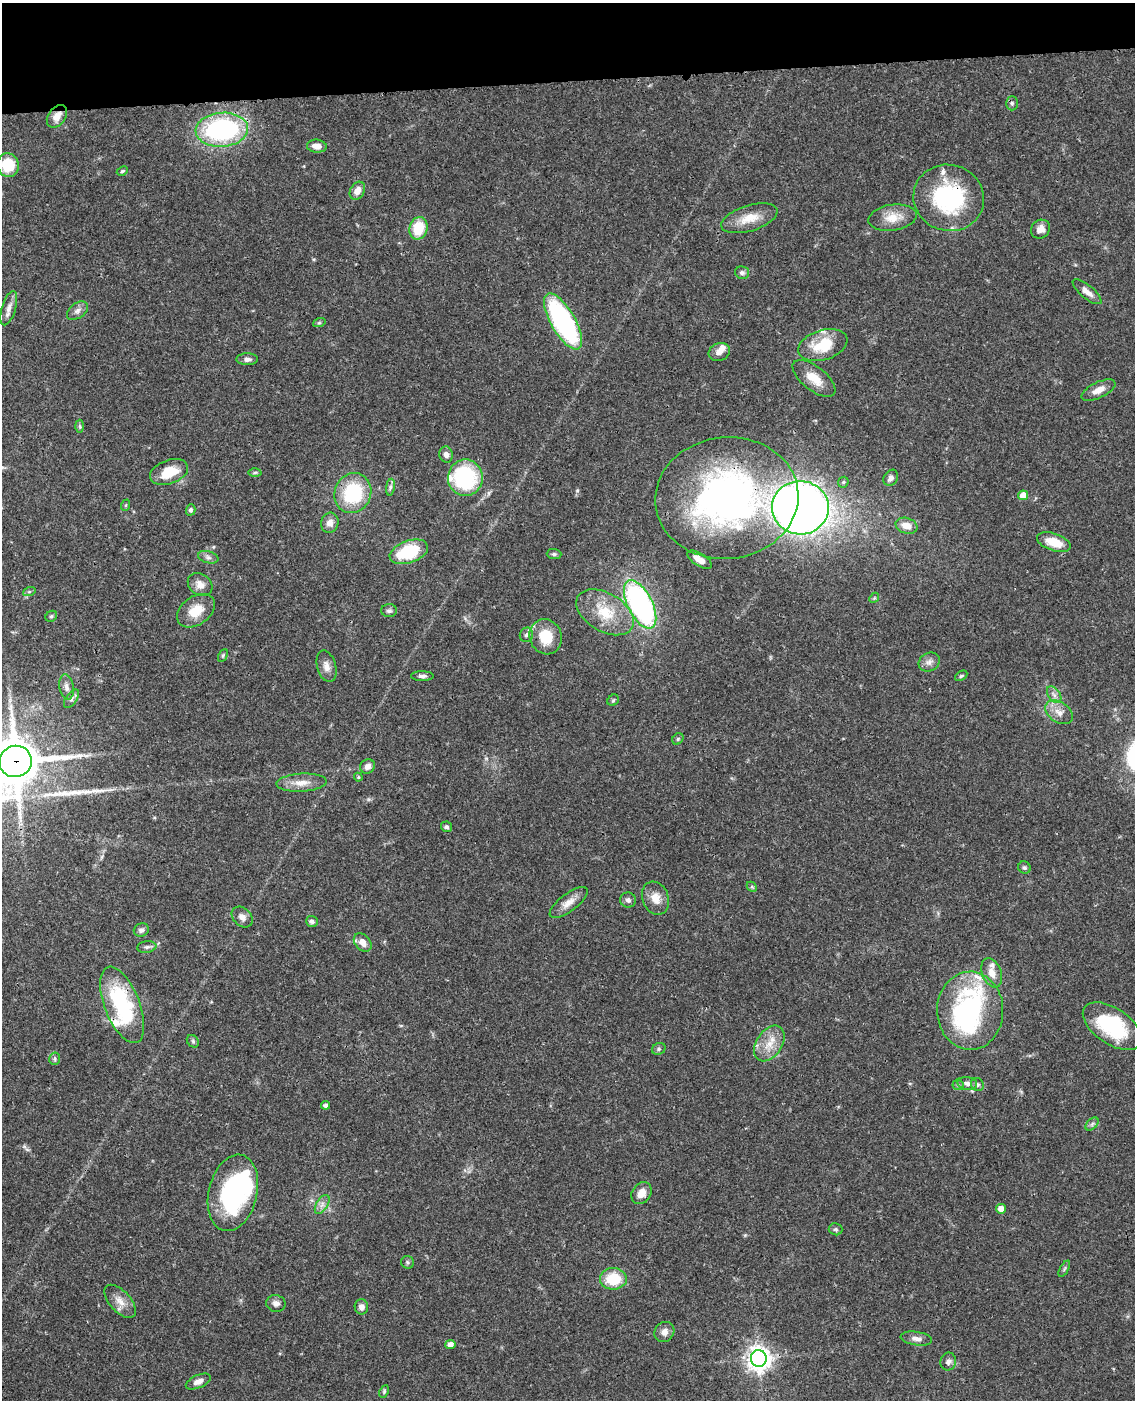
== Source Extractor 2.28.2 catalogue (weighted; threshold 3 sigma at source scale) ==
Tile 3 of 4 x 3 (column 3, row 1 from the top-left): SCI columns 2387-3519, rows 3052-4449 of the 4769 x 4604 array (HDU 1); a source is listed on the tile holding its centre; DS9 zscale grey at full resolution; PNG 1137 x 1402 px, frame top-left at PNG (2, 3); each listed source drawn as its Kron ellipse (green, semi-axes under 4 px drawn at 4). Shown black and unused: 6% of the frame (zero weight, under 3 of 4 exposures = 6% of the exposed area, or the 3 px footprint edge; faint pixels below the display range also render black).
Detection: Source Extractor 2.28.2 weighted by HDU 2 'WHT'; one run over the whole footprint, this tile lists its part. Background 0.0444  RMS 0.0028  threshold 0.0126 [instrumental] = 3 sigma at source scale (4.5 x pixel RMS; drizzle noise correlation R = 1.50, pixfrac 1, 0.05/0.05 arcsec/px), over >= 5 px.
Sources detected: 123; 3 inside a brighter object's white glare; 1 long thin detection or spike segment (spike, bleed or trail) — neither listed nor drawn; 8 inside a brighter listed object's ellipse — not listed separately; the other 111 listed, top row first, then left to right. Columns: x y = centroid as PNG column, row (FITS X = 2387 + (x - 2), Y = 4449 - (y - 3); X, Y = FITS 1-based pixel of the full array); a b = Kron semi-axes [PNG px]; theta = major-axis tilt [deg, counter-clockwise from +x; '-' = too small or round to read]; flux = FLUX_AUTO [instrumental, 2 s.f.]
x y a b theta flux
1012 103 7 6 - 0.63
57 116 12 8 53 2.6
222 130 26 17 4 49
317 146 10 6 -5 2.2
8 165 12 11 - 7.9
122 171 6 4 28 0.39
357 191 9 7 60 2.4
949 198 35 33 -17 31
749 218 29 13 17 5.3
893 218 24 13 8 4.8
418 228 11 9 74 8.9
1041 229 10 9 - 1.9
742 273 7 6 - 0.82
1087 292 18 6 -40 2
9 308 18 7 73 1.9
77 311 12 7 37 1.3
563 321 31 12 -60 53
319 323 6 4 19 0.4
823 345 25 15 17 9.8
719 352 11 8 21 1.7
247 359 10 6 0 1.1
814 378 25 12 -38 4.9
1098 390 18 8 25 2.5
80 426 6 4 -88 0.46
446 455 8 6 -75 1.2
169 472 20 12 19 6.7
255 472 6 4 1 0.43
465 478 18 17 - 25
891 478 8 6 57 1.2
843 482 6 5 - 0.47
390 487 8 4 81 0.68
353 493 20 18 66 18
1023 495 5 5 - 3.2
727 498 72 60 6 110
126 505 6 3 71 0.3
800 508 28 26 -2 270
191 510 5 4 - 0.68
330 523 10 8 75 1.9
906 526 11 7 -18 3.2
1054 542 17 8 -19 5.5
409 552 20 11 20 13
554 554 7 5 -1 0.53
208 557 10 6 -14 1
700 560 14 6 -32 2.6
200 585 13 10 -37 2.3
29 592 6 4 19 0.48
874 598 5 4 - 0.33
640 604 26 12 -63 69
196 611 21 14 35 5.7
389 611 8 6 0 0.75
605 612 31 19 -30 9.7
51 616 6 5 - 0.51
526 635 7 6 - 0.84
546 637 18 16 -67 7.5
223 655 7 4 63 0.39
929 662 11 9 31 1.5
326 666 16 9 -74 2
422 676 11 5 -1 0.97
961 676 7 4 32 0.43
66 687 13 7 -81 1.6
1054 695 9 6 -54 1.2
71 699 10 5 55 0.95
613 700 6 5 - 0.41
1059 712 15 10 -33 2.6
678 739 6 5 - 0.41
15 761 16 15 - 1000
368 766 8 6 36 1.5
358 777 4 4 - 0.31
301 783 25 9 3 3.5
446 827 5 5 - 0.74
1024 867 6 5 - 0.57
752 887 6 4 -44 0.41
656 898 17 13 -68 3.5
628 900 8 7 - 1
569 903 23 8 37 3
242 917 12 8 -43 1.7
312 921 6 5 - 0.74
141 930 8 6 23 0.93
363 942 10 7 -48 2.4
147 947 9 6 7 0.84
992 973 15 9 -69 2.7
122 1005 40 17 -69 27
970 1011 39 33 -89 37
1112 1026 33 18 -34 22
193 1041 7 5 -46 0.52
769 1043 19 12 56 4.7
659 1049 7 5 22 0.56
55 1059 6 5 - 0.54
967 1083 10 6 -8 1.2
977 1084 7 6 - 0.59
958 1085 5 5 - 0.46
326 1105 4 4 - 0.89
1092 1124 8 4 46 0.65
233 1193 39 24 76 39
641 1193 12 9 55 2.7
322 1204 10 5 57 1.2
1001 1209 5 4 - 2.4
835 1229 7 6 - 0.52
408 1262 6 6 - 0.5
1064 1269 9 3 61 0.45
613 1279 13 10 2 9.4
120 1301 20 10 -48 3.1
276 1303 10 8 -19 1.3
361 1307 7 6 - 1.3
664 1332 11 9 46 1.7
916 1339 16 7 -9 1.6
450 1344 5 4 - 1.6
759 1358 8 8 - 250
948 1361 9 7 72 1.2
198 1381 13 6 24 2
384 1391 6 4 65 0.38
Overlapping masked pixels (flux is a lower limit): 5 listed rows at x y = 57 116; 949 198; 727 498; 15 761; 122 1005
Isophote crosses this tile's border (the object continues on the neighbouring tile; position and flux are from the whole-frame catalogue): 2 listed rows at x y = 15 761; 1112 1026